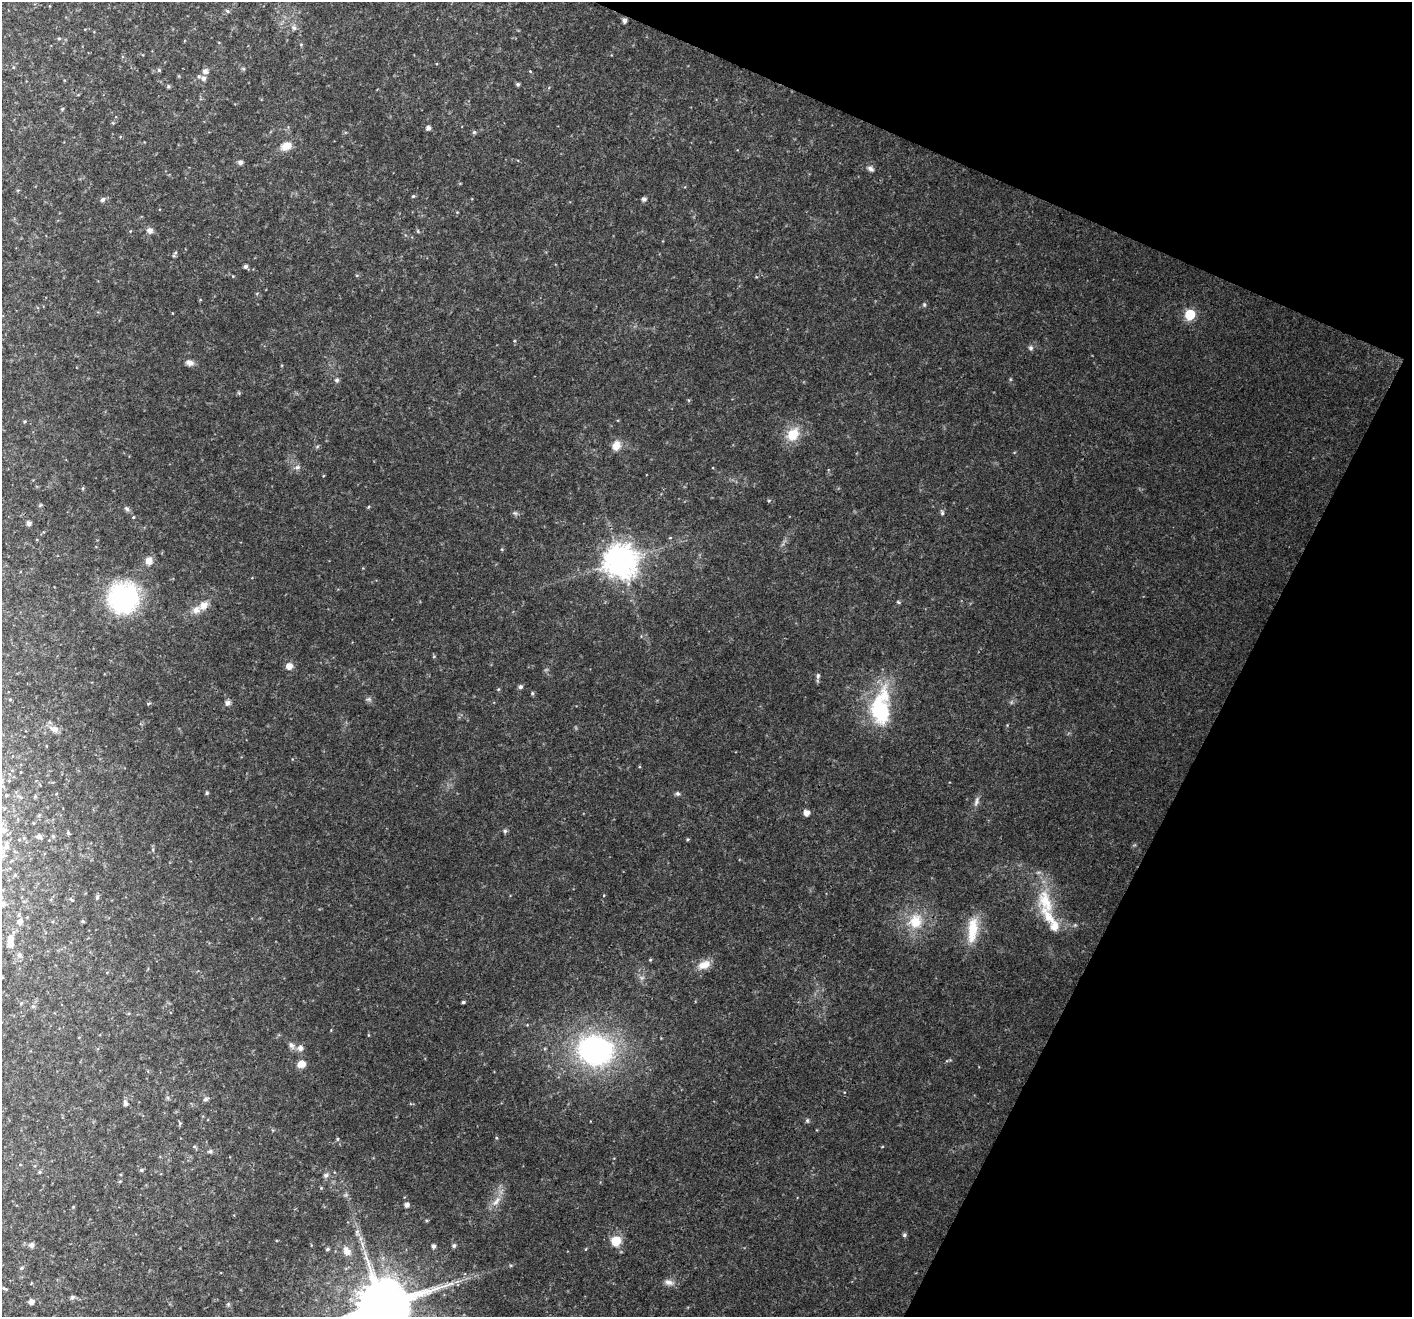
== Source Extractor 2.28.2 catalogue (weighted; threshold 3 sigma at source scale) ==
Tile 8 of 4 x 4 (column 4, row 2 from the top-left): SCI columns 4280-5689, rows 2980-4294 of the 5732 x 5894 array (HDU 1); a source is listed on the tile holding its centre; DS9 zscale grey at full resolution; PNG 1414 x 1319 px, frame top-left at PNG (2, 2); no overlay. Shown black and unused: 21% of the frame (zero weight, under 3 of 4 exposures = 5% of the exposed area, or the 3 px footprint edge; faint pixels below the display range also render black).
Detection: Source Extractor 2.28.2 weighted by HDU 2 'WHT'; one run over the whole footprint, this tile lists its part. Background 0.0308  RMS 0.0034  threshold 0.0155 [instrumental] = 3 sigma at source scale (4.5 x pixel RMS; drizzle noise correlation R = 1.50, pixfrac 1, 0.0396/0.0396 arcsec/px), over >= 5 px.
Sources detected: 133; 6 inside a brighter listed object's ellipse — not listed separately; the other 127 listed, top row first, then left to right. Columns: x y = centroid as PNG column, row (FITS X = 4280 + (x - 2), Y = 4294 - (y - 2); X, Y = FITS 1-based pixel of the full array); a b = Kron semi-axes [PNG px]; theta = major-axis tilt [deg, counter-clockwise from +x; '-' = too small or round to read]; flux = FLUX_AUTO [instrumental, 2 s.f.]
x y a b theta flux
227 11 6 5 - 0.56
624 20 5 4 - 1.4
294 28 8 6 -55 1.1
59 38 4 4 - 0.43
243 69 6 4 18 0.4
159 70 5 5 - 0.5
205 71 6 6 - 1.5
530 71 5 3 - 0.31
203 78 6 5 - 1.1
518 84 5 4 - 0.63
168 86 5 5 - 0.42
62 109 5 4 - 0.4
428 128 5 5 - 1.3
474 132 6 5 - 0.51
286 146 14 10 24 4.1
240 162 5 4 - 1.4
870 169 9 6 -32 1.1
413 196 5 4 - 0.45
644 199 6 6 - 0.78
103 200 6 6 - 1.1
150 230 8 7 - 1.4
418 231 6 3 -72 0.4
175 253 5 3 - 0.38
245 266 5 5 - 0.85
924 305 6 4 -71 0.46
1190 315 6 6 - 21
1031 348 7 6 - 0.83
189 363 10 7 -12 1.8
337 380 6 5 - 0.81
25 421 4 4 - 0.38
793 434 17 13 49 7.5
616 446 14 10 77 3.3
317 447 6 4 20 0.47
297 467 8 6 4 1.1
83 488 5 3 - 0.37
769 501 5 3 - 0.39
40 505 6 4 45 0.4
368 507 5 3 - 0.35
127 509 9 5 -51 0.88
515 513 6 5 - 0.67
942 513 7 5 -86 0.7
133 517 4 4 - 0.35
29 523 5 4 - 1.4
670 538 5 3 - 0.29
149 561 9 8 - 2.7
620 561 10 10 - 650
123 598 36 34 67 39
898 602 6 3 -45 0.38
203 605 13 10 48 3.2
434 656 5 3 - 0.29
289 666 6 6 - 2.8
818 676 7 5 88 0.86
520 687 5 5 - 0.99
498 689 5 4 - 0.36
532 693 5 4 - 0.54
10 699 4 3 - 0.26
369 699 8 6 0 0.82
227 703 7 6 - 1.2
881 708 49 23 85 28
54 729 15 8 -22 2.2
9 781 4 3 - 0.26
207 793 5 4 - 0.47
678 794 6 5 - 0.72
6 795 4 4 - 0.37
35 796 5 4 - 0.37
976 801 16 6 73 1.5
806 813 5 5 - 2.4
4 830 10 7 -45 1.5
505 831 6 5 - 0.63
68 833 5 4 - 0.55
38 836 6 5 - 1.2
53 836 5 4 - 0.39
687 839 5 4 - 0.39
7 847 8 7 - 1.5
2 856 7 6 - 0.89
97 897 6 5 - 0.61
71 900 7 3 -19 0.43
1046 901 40 21 -76 15
3 903 6 6 - 1.1
83 921 5 4 - 0.53
915 921 22 20 63 10
20 922 7 6 - 1.5
1075 925 5 5 - 0.43
972 930 35 12 84 9.7
10 938 9 6 55 2.4
19 955 7 6 - 1.2
650 960 4 4 - 0.38
704 965 18 11 19 3.9
642 978 6 6 - 0.88
463 1002 3 3 - 0.57
33 1006 5 5 - 0.56
291 1045 11 6 -61 1.4
300 1048 6 6 - 1.8
595 1050 35 29 -12 75
301 1064 9 7 19 3
206 1099 6 6 - 0.89
125 1103 8 5 -76 1.1
807 1120 7 5 -90 0.56
180 1123 5 5 - 0.46
497 1138 5 3 - 0.33
338 1139 5 4 - 0.44
194 1146 6 4 0 0.41
210 1151 6 5 - 0.87
141 1170 5 5 - 0.52
39 1172 5 4 - 0.48
326 1175 6 5 - 1.2
120 1181 5 3 - 0.34
321 1188 4 4 - 0.32
496 1201 19 7 51 3.1
407 1205 5 4 - 1.4
73 1207 5 3 - 0.29
357 1232 10 6 -72 1.4
904 1235 6 5 - 0.65
616 1241 11 11 - 5.5
31 1245 7 6 - 1.1
363 1245 15 4 -82 1.7
454 1245 5 5 - 0.8
433 1246 4 4 - 1.1
327 1249 4 4 - 0.65
347 1251 14 9 -52 3
21 1268 5 4 - 0.44
669 1282 13 8 -12 1.9
5 1288 6 3 -27 0.43
72 1297 6 6 - 0.88
31 1302 6 5 - 1.4
228 1304 6 4 -47 0.48
382 1306 16 14 25 2700
Overlapping masked pixels (flux is a lower limit): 1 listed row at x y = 624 20
Isophote crosses this tile's border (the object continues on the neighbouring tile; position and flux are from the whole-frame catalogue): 3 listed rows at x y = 2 856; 3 903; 382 1306